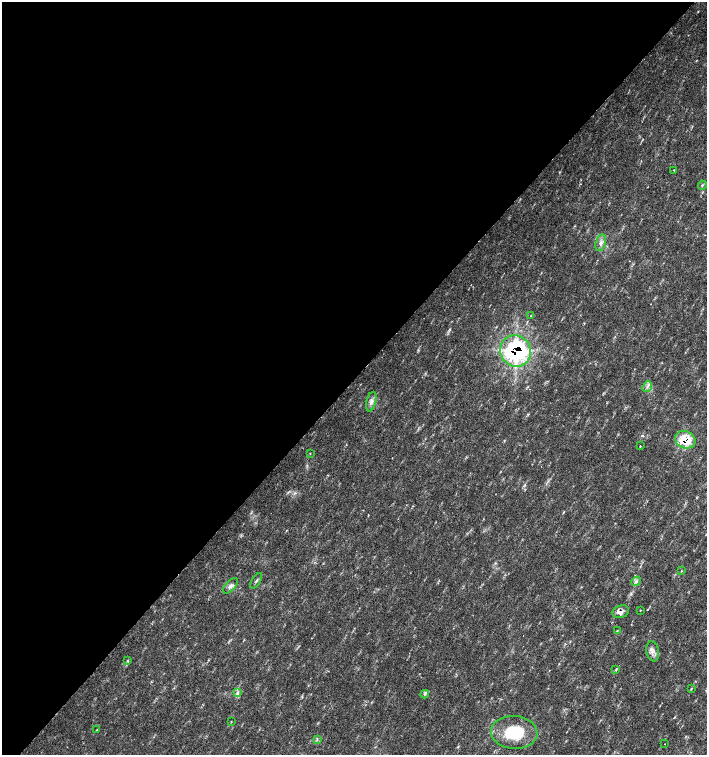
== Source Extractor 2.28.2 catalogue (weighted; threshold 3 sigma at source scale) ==
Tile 5 of 4 x 4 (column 1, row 2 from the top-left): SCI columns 226-1634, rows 3013-4517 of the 6023 x 6029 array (HDU 1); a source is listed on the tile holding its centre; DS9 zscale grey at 2 x 2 block average (1 PNG px = mean of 2 x 2 image px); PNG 709 x 757 px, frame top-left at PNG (2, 2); each listed source drawn as its Kron ellipse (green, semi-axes under 4 px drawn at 4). Shown black and unused: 50% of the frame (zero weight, under 2 of 3 exposures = <1% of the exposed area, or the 3 px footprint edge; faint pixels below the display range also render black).
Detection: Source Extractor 2.28.2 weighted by HDU 2 'WHT'; one run over the whole footprint, this tile lists its part. Background 0.0337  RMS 0.0041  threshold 0.0184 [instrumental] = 3 sigma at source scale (4.5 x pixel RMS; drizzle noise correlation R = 1.50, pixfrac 1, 0.0396/0.0396 arcsec/px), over >= 5 px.
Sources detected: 29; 1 cosmic-ray / hot-pixel residue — neither listed nor drawn; the other 28 listed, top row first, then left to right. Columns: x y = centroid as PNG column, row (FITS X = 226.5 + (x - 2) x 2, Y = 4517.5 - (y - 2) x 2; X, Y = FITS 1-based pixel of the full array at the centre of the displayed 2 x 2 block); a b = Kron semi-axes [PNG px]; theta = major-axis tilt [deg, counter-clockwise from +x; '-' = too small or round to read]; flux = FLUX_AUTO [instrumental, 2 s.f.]
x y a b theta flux
674 170 2 2 - 1.1
702 185 4 3 - 1.1
601 243 8 5 74 3.8
531 316 2 2 - 0.51
516 351 16 15 - 130
647 386 6 2 51 1.3
371 402 10 4 75 4.1
685 440 10 8 -24 25
640 446 2 2 - 0.9
310 453 2 2 - 0.56
681 571 3 2 - 0.89
256 581 9 2 57 1.5
636 581 5 3 - 1.9
230 586 9 5 44 3.5
640 610 2 2 - 0.77
621 612 8 6 18 4.4
617 631 3 2 - 0.62
653 651 10 6 -80 4.8
127 661 3 3 - 0.84
616 670 3 2 - 0.75
691 689 3 2 - 0.81
238 693 4 3 - 1.6
425 694 4 3 - 1.5
231 722 3 2 - 0.5
96 730 3 2 - 0.45
514 732 23 16 -4 40
317 739 3 2 - 0.85
665 744 2 2 - 0.87
Overlapping masked pixels (flux is a lower limit): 3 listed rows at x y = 516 351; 685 440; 621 612
Diffuse or blended objects may show on this block-average render without a row.